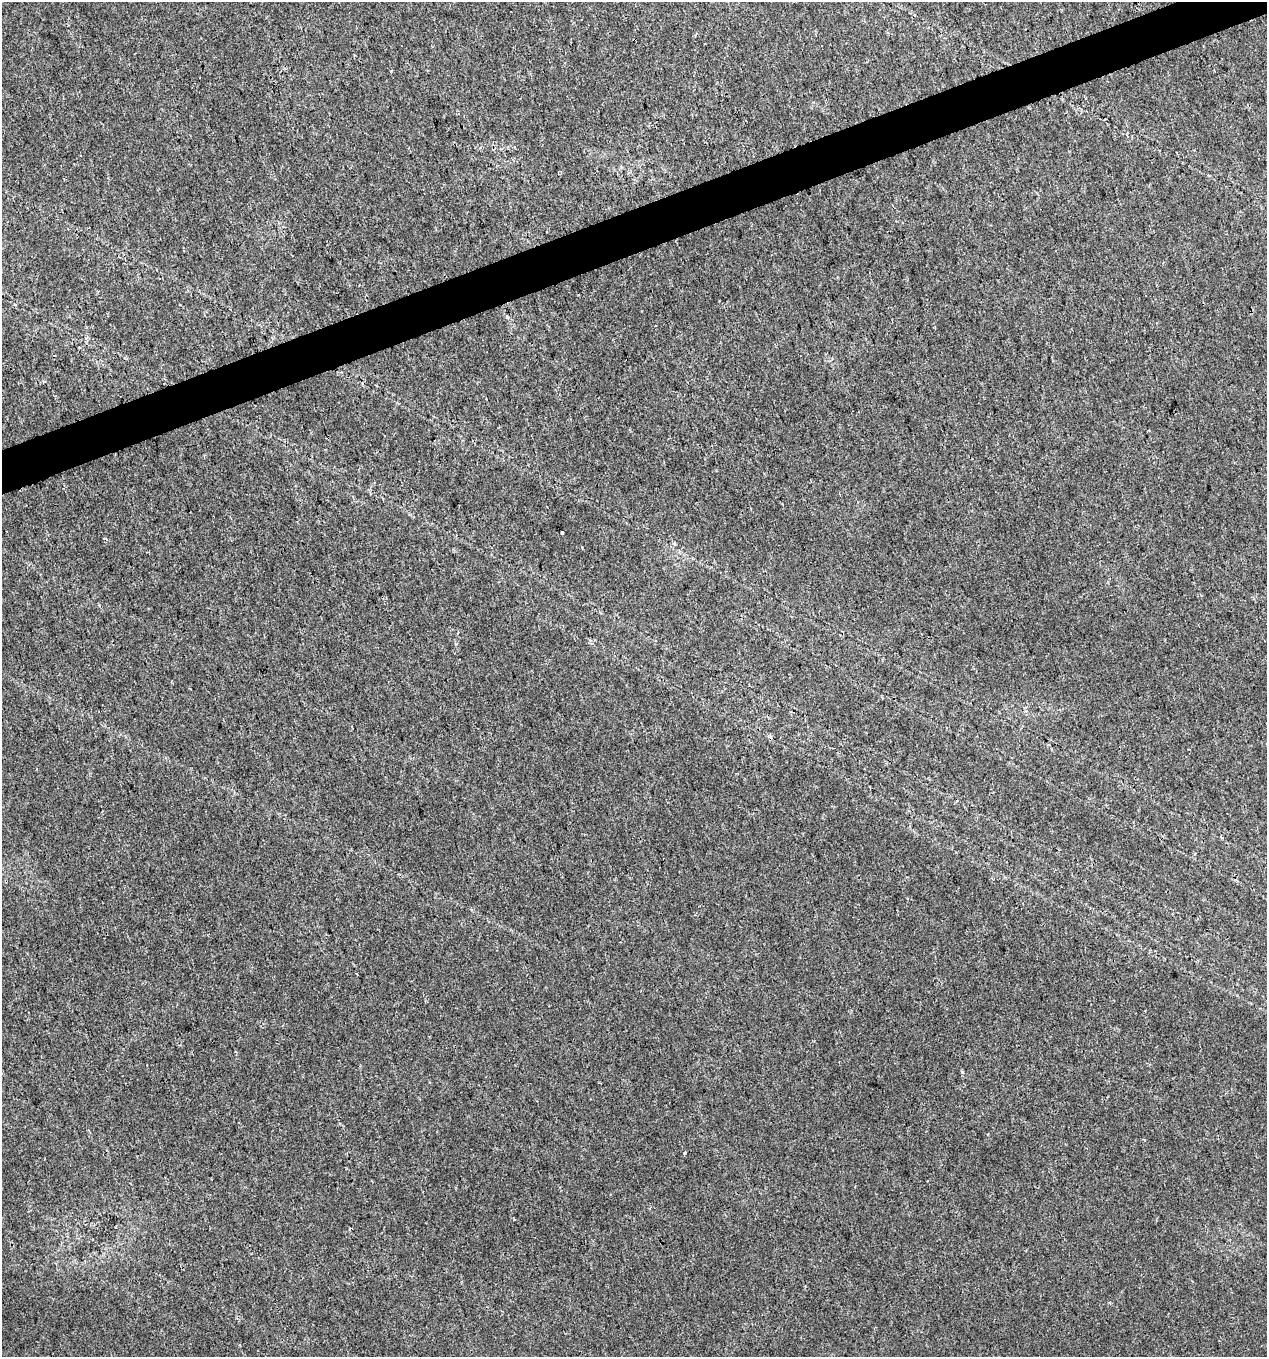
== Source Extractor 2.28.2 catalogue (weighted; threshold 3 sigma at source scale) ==
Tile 10 of 4 x 4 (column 2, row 3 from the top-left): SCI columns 1388-2652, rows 1355-2709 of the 5250 x 5420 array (HDU 1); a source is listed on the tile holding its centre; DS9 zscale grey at full resolution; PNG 1269 x 1359 px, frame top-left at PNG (2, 2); no overlay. Shown black and unused: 3% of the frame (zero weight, under 3 of 4 exposures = <1% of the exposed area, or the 3 px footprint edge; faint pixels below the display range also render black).
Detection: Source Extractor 2.28.2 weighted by HDU 2 'WHT'; one run over the whole footprint, this tile lists its part. Background 0.0207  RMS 0.003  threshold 0.0135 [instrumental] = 3 sigma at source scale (4.5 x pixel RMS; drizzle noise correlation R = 1.50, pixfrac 1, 0.0396/0.0396 arcsec/px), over >= 5 px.
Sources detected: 4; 1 cosmic-ray / hot-pixel residue — not listed; the other 3 listed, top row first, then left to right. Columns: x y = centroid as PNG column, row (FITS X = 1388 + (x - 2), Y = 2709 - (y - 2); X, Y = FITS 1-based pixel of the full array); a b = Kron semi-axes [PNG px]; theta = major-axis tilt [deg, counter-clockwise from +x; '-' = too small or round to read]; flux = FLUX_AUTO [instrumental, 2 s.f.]
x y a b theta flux
562 533 4 3 - 2.6
685 1153 3 3 - 2.1
350 1228 3 2 - 0.27